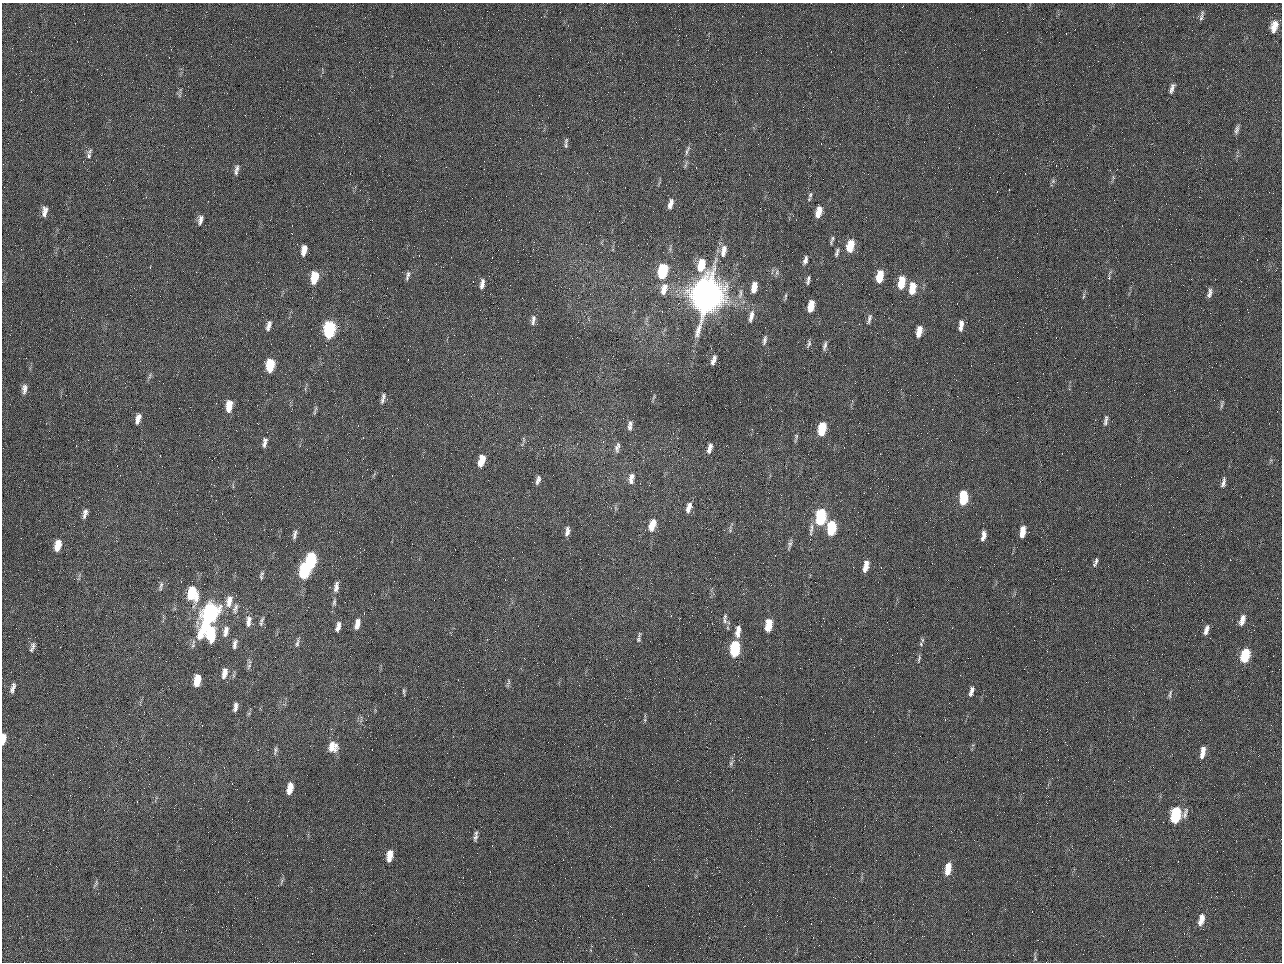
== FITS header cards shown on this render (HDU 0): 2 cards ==
NAXIS1  =                 1280 / length of data axis 1
NAXIS2  =                  960 / length of data axis 2

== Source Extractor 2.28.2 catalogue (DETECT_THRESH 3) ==
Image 1280 x 960 px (HDU 0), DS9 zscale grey, 1 PNG px = 1 image px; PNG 1284 x 964 px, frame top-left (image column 1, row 960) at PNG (2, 3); no overlay
Background 2560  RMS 180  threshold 554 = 3 sigma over >= 5 px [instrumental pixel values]
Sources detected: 148; all 148 listed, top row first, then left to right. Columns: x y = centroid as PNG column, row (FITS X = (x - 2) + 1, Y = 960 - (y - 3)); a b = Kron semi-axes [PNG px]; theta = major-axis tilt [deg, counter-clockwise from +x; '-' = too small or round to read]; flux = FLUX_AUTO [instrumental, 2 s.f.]
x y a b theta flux
1201 16 14 4 79 3.7e+04
1274 26 14 8 74 1.5e+05
984 50 2 2 - 6.3e+04
1172 88 13 5 72 5.4e+04
1237 130 12 5 76 4.5e+04
566 143 14 4 86 3.5e+04
687 151 15 5 65 4.3e+04
89 156 10 6 -84 4.4e+04
237 168 11 6 84 5.3e+04
1053 181 6 6 - 2.6e+04
810 195 9 5 73 2.8e+04
670 204 13 5 73 7.5e+04
46 209 10 7 -52 5.1e+04
819 212 11 5 74 1.6e+05
44 214 11 7 82 6.1e+04
200 220 13 6 78 6.4e+04
832 240 11 3 74 2.9e+04
850 246 11 6 76 3.5e+05
304 250 11 6 80 1.1e+05
724 251 17 8 78 1.3e+05
837 252 12 5 75 3.5e+04
805 260 10 5 72 5.4e+04
701 265 14 8 76 3.1e+05
663 271 11 6 76 9.5e+05
408 274 9 6 84 4.2e+04
880 276 11 6 79 3.0e+05
314 277 12 6 79 3.4e+05
1109 277 8 4 87 1.9e+04
808 280 12 4 80 3.7e+04
901 282 12 6 78 3.4e+05
482 284 12 5 80 6.9e+04
754 287 12 6 78 1.5e+05
912 288 13 6 82 2.5e+05
664 289 16 8 74 1.4e+05
1210 293 12 5 75 5.1e+04
740 294 18 5 82 7.3e+04
707 296 22 17 74 1.3e+07
785 296 10 3 83 2.0e+04
1084 296 9 3 75 2.0e+04
811 306 11 5 79 2.1e+05
751 316 16 7 77 9.3e+04
869 319 13 5 74 4.1e+04
533 320 14 6 80 5.5e+04
961 325 12 5 85 7.5e+04
269 326 13 6 74 6.0e+04
329 330 12 7 83 2.0e+06
919 331 11 5 80 1.5e+05
764 340 14 5 77 4.6e+04
809 344 9 4 74 2.8e+04
825 346 13 5 76 4.2e+04
714 360 10 4 71 6.1e+04
270 365 11 6 82 4.5e+05
150 376 9 3 76 2.5e+04
24 389 13 6 86 6.2e+04
384 396 8 6 -86 3.1e+04
382 400 9 6 78 4.1e+04
1222 404 12 3 79 2.6e+04
229 406 12 6 82 2.2e+05
314 413 8 4 89 2.2e+04
138 419 13 6 73 7.8e+04
1106 420 14 5 82 4.8e+04
630 424 7 6 - 3.2e+04
630 427 9 6 -80 4.4e+04
822 429 11 6 81 5.4e+05
986 432 3 2 - 8.2e+03
796 437 14 4 81 3.1e+04
523 440 8 4 -82 2.2e+04
264 442 14 6 79 5.8e+04
710 446 5 4 - 4.3e+04
617 447 14 6 79 5.5e+04
709 450 7 5 -87 5.0e+04
481 461 12 6 75 2.1e+05
632 476 8 4 58 4.2e+04
538 480 12 5 71 4.9e+04
631 481 15 8 89 8.3e+04
1223 482 13 6 77 5.1e+04
963 498 11 6 85 6.2e+05
689 507 13 6 73 8.6e+04
85 512 9 7 -82 4.6e+04
84 516 10 5 -87 3.9e+04
820 517 12 6 83 1.3e+06
652 525 13 7 72 1.9e+05
831 528 11 6 83 7.3e+05
811 529 19 5 84 6.0e+04
567 531 11 5 78 6.3e+04
1022 532 10 5 82 1.5e+05
294 535 13 4 79 4.5e+04
983 536 11 5 80 8.2e+04
790 544 11 6 76 3.6e+04
58 545 12 7 77 1.7e+05
311 561 12 6 82 1.4e+06
1095 562 11 4 70 3.9e+04
866 566 11 5 76 1.5e+05
305 571 12 6 80 1.4e+06
261 577 8 5 -75 2.6e+04
161 585 11 6 66 4.0e+04
336 587 14 6 80 7.2e+04
192 593 15 10 -83 4.8e+05
229 601 17 8 81 1.2e+05
334 602 8 5 82 2.7e+04
235 609 15 6 75 5.7e+04
210 614 22 9 66 3.3e+06
725 616 7 5 -65 2.3e+04
262 620 10 5 69 3.2e+04
1242 620 13 6 72 9.9e+04
248 621 15 7 83 8.5e+04
725 621 9 5 -74 3.7e+04
357 624 12 6 75 9.8e+04
768 625 11 5 84 3.2e+05
338 627 11 5 75 7.3e+04
728 628 6 3 -70 1.5e+04
739 630 9 6 -75 6.5e+04
1206 630 12 5 69 7.0e+04
226 631 14 6 76 8.2e+04
210 633 12 7 88 7.0e+05
737 634 9 6 -74 7.2e+04
638 639 8 6 84 3.0e+04
297 642 12 4 82 3.4e+04
235 644 11 5 80 5.2e+04
921 644 6 5 - 2.2e+04
33 646 12 7 -83 5.4e+04
735 649 12 6 84 1.0e+06
1245 655 11 6 75 6.6e+05
919 659 10 4 77 2.5e+04
249 666 8 5 60 2.8e+04
224 673 13 6 78 9.7e+04
197 680 10 5 80 2.7e+05
508 682 13 4 79 2.5e+04
13 688 14 6 73 6.6e+04
971 691 11 5 72 6.5e+04
404 692 9 3 -84 2.1e+04
1170 694 12 3 77 2.6e+04
235 707 10 5 81 5.4e+04
645 720 6 4 -72 1.6e+04
3 739 11 4 84 1.2e+05
333 747 13 12 - 1.6e+05
275 750 13 4 82 3.0e+04
1202 752 14 5 79 1.1e+05
731 763 10 5 68 3.2e+04
290 788 11 6 78 1.7e+05
1176 815 12 8 72 1.0e+06
475 837 10 6 74 4.3e+04
389 856 12 6 81 1.7e+05
948 869 12 6 81 2.3e+05
281 881 9 3 69 2.0e+04
96 883 12 4 65 2.7e+04
1201 920 13 6 75 1.2e+05
1035 958 6 5 - 1.8e+04
At the frame edge (FLAGS 8, measured only in part): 1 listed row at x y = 3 739